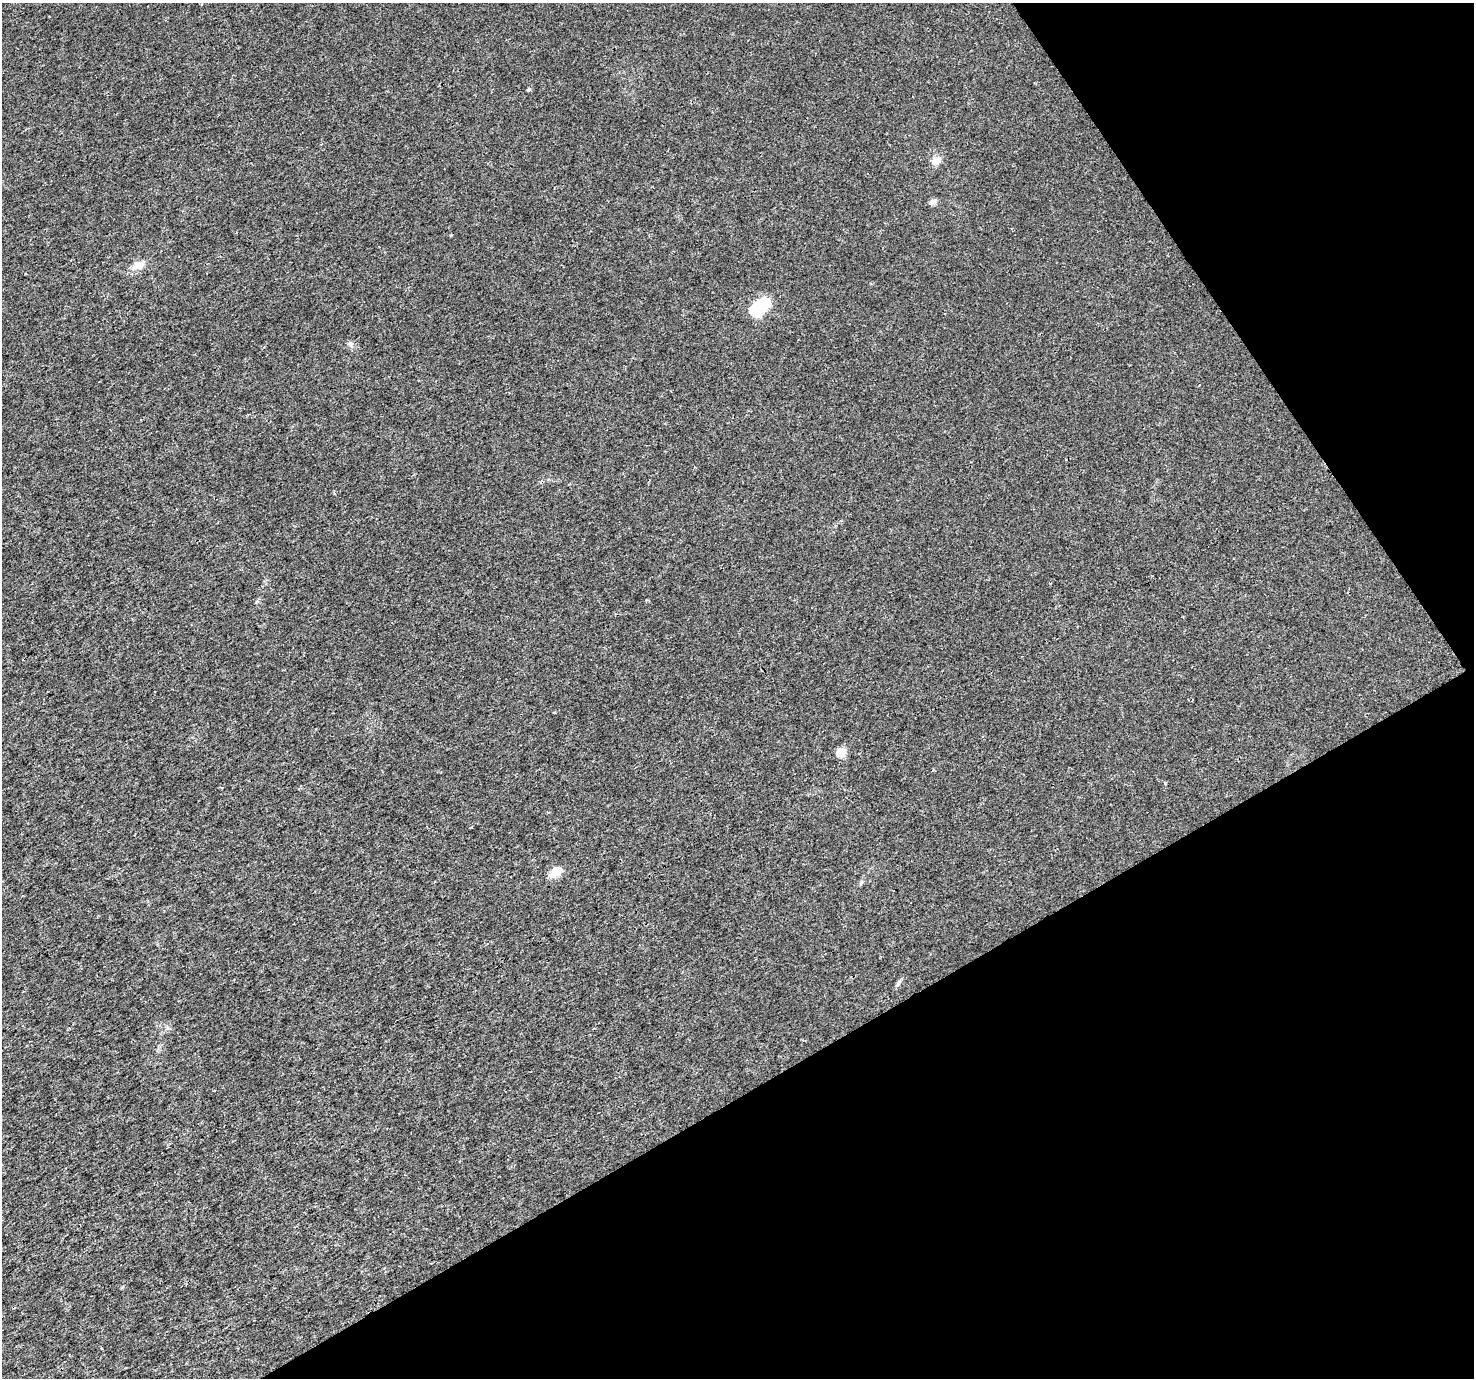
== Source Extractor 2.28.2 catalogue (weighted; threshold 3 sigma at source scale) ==
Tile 12 of 4 x 4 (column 4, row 3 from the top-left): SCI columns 4420-5891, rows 1556-2931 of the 5892 x 5802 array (HDU 1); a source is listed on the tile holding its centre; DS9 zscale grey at full resolution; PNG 1476 x 1380 px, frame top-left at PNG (2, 3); no overlay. Shown black and unused: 29% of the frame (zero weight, under 3 of 4 exposures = <1% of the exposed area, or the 3 px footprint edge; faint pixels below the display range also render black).
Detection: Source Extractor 2.28.2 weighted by HDU 2 'WHT'; one run over the whole footprint, this tile lists its part. Background 9.27e-04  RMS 0.002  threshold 0.00901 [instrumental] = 3 sigma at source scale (4.5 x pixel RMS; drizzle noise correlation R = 1.50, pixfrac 1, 0.0396/0.0396 arcsec/px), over >= 5 px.
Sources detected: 8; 1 inside a brighter object's white glare — not listed; the other 7 listed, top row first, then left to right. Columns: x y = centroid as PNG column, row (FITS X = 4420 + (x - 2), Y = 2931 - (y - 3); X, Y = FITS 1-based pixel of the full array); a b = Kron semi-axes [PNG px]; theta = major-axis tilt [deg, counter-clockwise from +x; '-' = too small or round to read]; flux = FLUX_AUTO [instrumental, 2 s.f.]
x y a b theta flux
529 90 4 4 - 0.3
936 161 10 7 39 2
932 202 7 6 - 1
138 265 15 10 24 1.9
764 303 20 16 44 4.4
841 752 6 5 - 7.4
556 871 17 10 31 2.3